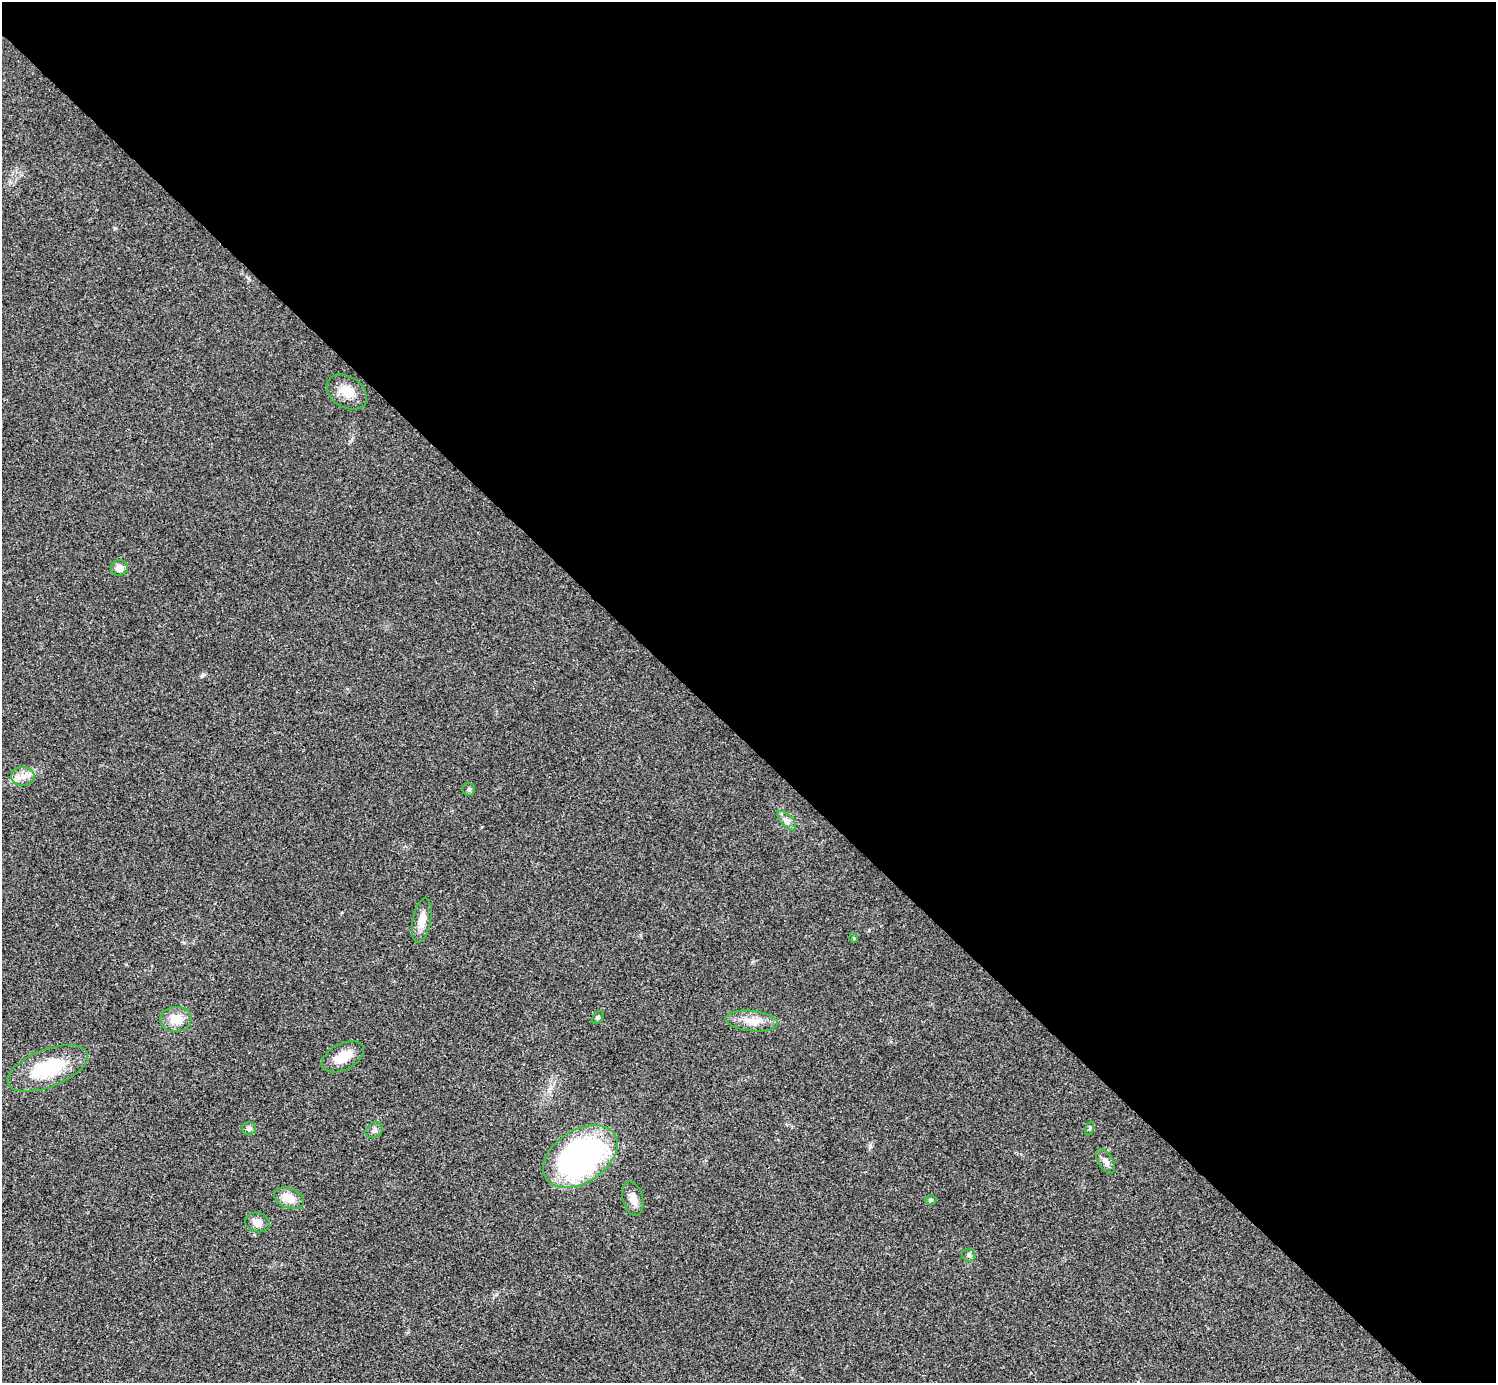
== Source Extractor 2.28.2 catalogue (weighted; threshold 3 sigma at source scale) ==
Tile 8 of 4 x 4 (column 4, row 2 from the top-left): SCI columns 4487-5980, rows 3063-4443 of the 5983 x 5983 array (HDU 1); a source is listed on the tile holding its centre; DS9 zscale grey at full resolution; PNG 1498 x 1385 px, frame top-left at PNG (2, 2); each listed source drawn as its Kron ellipse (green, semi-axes under 4 px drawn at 4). Shown black and unused: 54% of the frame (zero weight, under 3 of 4 exposures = <1% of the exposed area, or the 3 px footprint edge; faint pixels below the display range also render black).
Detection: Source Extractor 2.28.2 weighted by HDU 2 'WHT'; one run over the whole footprint, this tile lists its part. Background 0.0195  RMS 0.004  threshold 0.0179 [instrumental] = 3 sigma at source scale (4.5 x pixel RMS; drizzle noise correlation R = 1.50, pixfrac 1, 0.05/0.05 arcsec/px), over >= 5 px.
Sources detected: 22; all 22 listed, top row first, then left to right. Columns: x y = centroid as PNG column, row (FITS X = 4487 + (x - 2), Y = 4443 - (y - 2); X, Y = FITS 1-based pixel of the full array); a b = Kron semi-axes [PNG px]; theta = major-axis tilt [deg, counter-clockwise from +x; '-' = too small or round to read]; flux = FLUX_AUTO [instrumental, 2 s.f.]
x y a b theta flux
347 392 22 15 -33 6.5
119 568 8 8 - 3.2
23 776 11 9 -2 3.2
469 790 6 6 - 0.9
787 821 12 6 -48 1.8
422 920 22 9 79 4.8
854 938 5 3 - 0.38
598 1018 7 5 48 0.67
176 1019 16 12 6 6.4
752 1021 26 10 -6 6
343 1057 23 13 27 6.9
48 1068 42 18 21 23
249 1129 7 6 - 1.1
1089 1129 7 3 71 0.54
374 1130 9 7 32 1.3
580 1156 41 26 33 110
1106 1161 14 7 -58 2.2
289 1198 15 10 -21 6.4
633 1199 17 10 -76 3.3
931 1200 6 4 2 0.64
258 1222 12 9 -16 2.9
969 1255 6 6 - 0.91
Unlisted compact peaks at least as high as the median listed source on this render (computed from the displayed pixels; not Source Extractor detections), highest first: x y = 870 1146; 202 675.